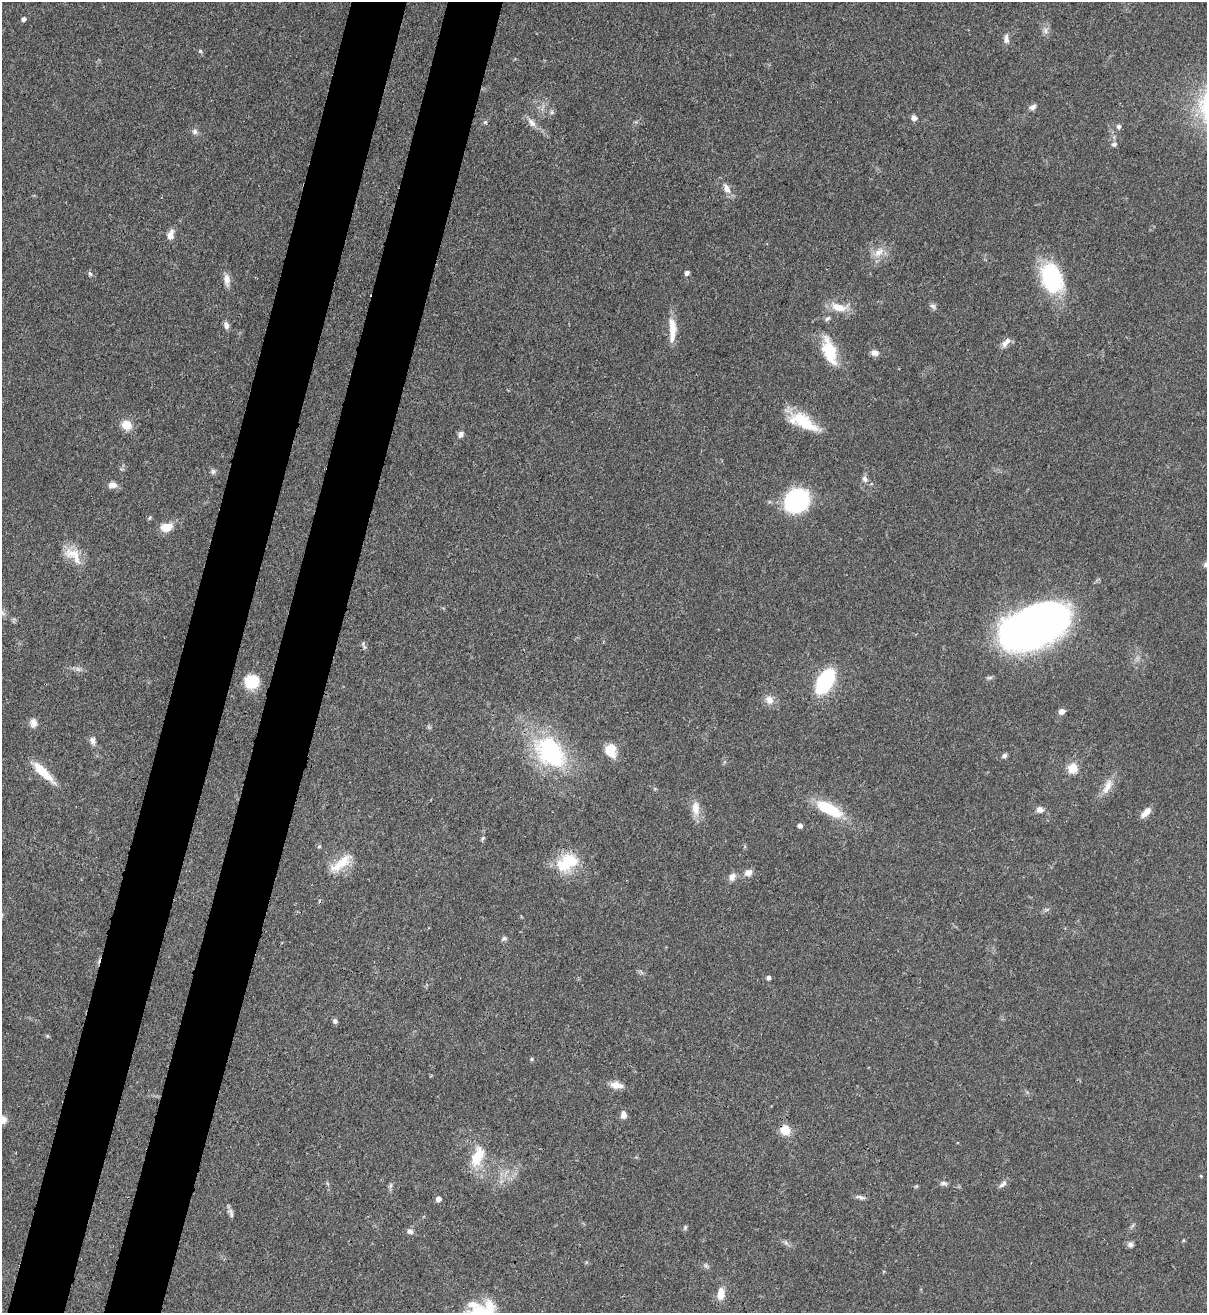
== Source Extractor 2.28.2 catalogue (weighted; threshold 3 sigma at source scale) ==
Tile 7 of 4 x 4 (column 3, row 2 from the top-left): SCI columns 2628-3832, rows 2652-3962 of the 5380 x 5305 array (HDU 1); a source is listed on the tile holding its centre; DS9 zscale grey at full resolution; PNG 1209 x 1315 px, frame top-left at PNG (2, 2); no overlay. Shown black and unused: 9% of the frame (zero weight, under 3 of 4 exposures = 7% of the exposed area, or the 3 px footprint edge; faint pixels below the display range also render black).
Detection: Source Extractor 2.28.2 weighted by HDU 2 'WHT'; one run over the whole footprint, this tile lists its part. Background 0.102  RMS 0.0041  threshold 0.0186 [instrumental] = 3 sigma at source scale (4.5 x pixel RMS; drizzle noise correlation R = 1.50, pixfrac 1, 0.05/0.05 arcsec/px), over >= 5 px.
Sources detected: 94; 1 too faint to see at this stretch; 1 cosmic-ray / hot-pixel residue — not listed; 3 inside a brighter listed object's ellipse — not listed separately; the other 89 listed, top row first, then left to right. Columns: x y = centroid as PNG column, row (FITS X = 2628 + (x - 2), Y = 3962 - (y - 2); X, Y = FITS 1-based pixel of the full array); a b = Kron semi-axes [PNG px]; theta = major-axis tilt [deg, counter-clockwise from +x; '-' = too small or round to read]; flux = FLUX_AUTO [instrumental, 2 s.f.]
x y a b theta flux
23 19 5 4 - 1.4
1046 31 9 7 -72 1.8
1006 39 12 7 -87 2
200 51 5 5 - 0.58
1032 107 10 6 25 1.6
552 112 6 5 - 0.83
914 118 7 5 -55 1.8
485 122 6 5 - 0.69
532 123 14 8 -48 2.8
1119 127 7 6 - 1.2
195 132 7 7 - 1.4
1114 144 8 6 6 1
727 188 15 8 -63 3
170 234 13 7 76 3
879 252 18 9 40 4.6
687 273 4 4 - 1.7
90 274 7 5 -71 0.81
1052 278 36 23 -68 35
227 280 18 7 -85 3
933 306 9 6 -50 1.2
838 307 22 10 -17 6.6
827 318 8 5 38 0.97
226 325 9 6 -83 1.7
673 329 29 9 -85 6.9
1008 341 10 8 46 2
830 351 29 13 -73 16
875 353 9 7 -15 2.3
803 422 36 14 -28 17
127 425 12 10 -34 5.7
461 434 9 7 63 1.4
213 471 8 6 33 1.1
865 479 9 7 -60 1.6
112 485 10 7 1 2.7
797 500 20 17 43 59
149 518 6 3 70 0.52
167 527 7 6 - 10
71 553 21 15 6 6.8
1206 565 8 6 48 0.99
2 613 11 5 -40 1.3
1034 626 63 34 23 240
364 645 13 4 -68 0.93
78 669 7 4 -19 1.1
825 681 22 11 59 41
251 682 16 15 - 12
769 700 13 10 -61 3.2
1062 711 6 5 - 2.3
33 723 12 8 -85 2.4
92 741 11 7 -76 1.8
610 751 16 12 -79 7.2
549 752 31 22 -47 55
1004 755 7 5 33 1.1
1073 768 6 5 - 19
43 772 35 9 -44 9.3
1107 786 25 9 65 4.9
696 808 19 10 -86 5.3
828 808 31 11 -27 19
1040 810 9 7 -9 2.2
1146 812 15 7 45 3.2
800 826 6 5 - 1.2
483 838 8 4 55 0.62
319 847 6 4 1 0.51
341 863 35 11 39 8.9
567 863 29 19 31 17
748 872 10 8 26 2.5
732 877 10 8 66 2.4
1047 910 8 3 19 0.77
504 939 7 6 - 1
769 977 5 4 - 1.4
335 1021 6 5 - 1.1
47 1036 5 4 - 0.53
532 1059 5 4 - 0.63
616 1085 15 8 -8 4
623 1115 8 6 -85 2.6
2 1120 10 9 - 3.4
785 1130 10 9 - 7.3
478 1156 28 14 67 11
1201 1176 5 3 - 0.33
943 1183 8 5 -9 1.2
1003 1184 13 6 41 1.5
390 1186 7 4 71 0.89
860 1197 14 5 -12 1.3
439 1199 6 6 - 1.6
231 1213 15 4 -79 1.3
685 1227 7 5 64 0.69
410 1231 10 7 -27 1.6
1130 1245 8 7 - 1.3
721 1294 14 8 84 5
472 1304 16 9 -6 3.8
490 1305 21 12 -70 7.3
Overlapping masked pixels (flux is a lower limit): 2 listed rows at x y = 43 772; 785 1130
Isophote crosses this tile's border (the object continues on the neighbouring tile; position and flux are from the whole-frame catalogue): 3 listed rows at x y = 1206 565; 2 613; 2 1120